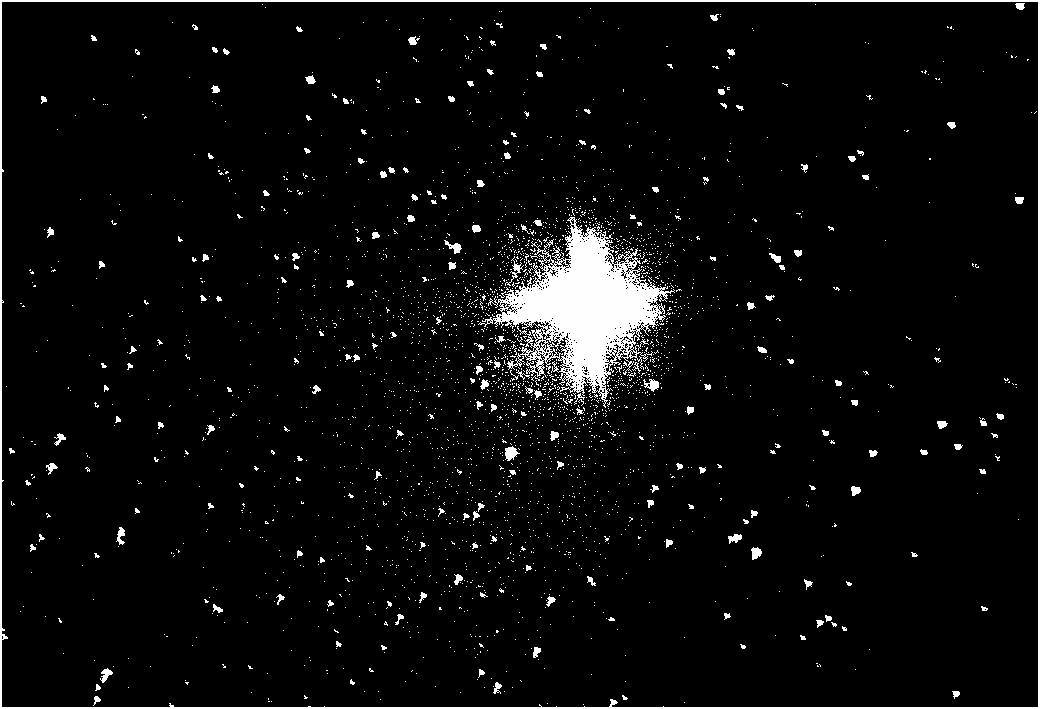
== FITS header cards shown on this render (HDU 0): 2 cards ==
NAXIS1  =                 2072
NAXIS2  =                 1410

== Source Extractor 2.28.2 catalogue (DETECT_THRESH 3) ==
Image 2072 x 1410 px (HDU 0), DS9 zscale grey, zoomed out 1/2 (1 PNG px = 2 x 2 image px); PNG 1040 x 709 px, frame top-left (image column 1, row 1410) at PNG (2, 2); no overlay
Background 80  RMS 28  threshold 83.2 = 3 sigma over >= 5 px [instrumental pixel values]
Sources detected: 4; all 4 listed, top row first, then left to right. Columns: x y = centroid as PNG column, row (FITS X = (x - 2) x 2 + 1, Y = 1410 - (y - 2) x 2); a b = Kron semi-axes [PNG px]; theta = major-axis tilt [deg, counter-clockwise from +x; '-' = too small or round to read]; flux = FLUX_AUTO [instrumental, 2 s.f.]
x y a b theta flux
587 303 30 30 - 390000
654 384 6 5 - 13000
511 452 10 9 - 34000
755 551 11 8 -28 34000